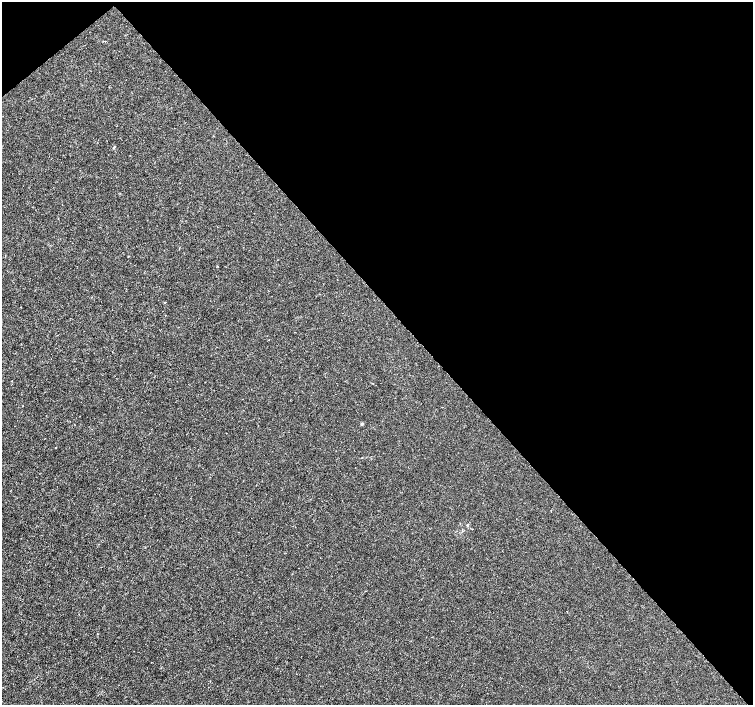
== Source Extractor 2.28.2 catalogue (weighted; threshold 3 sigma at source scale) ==
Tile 3 of 4 x 4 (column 3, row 1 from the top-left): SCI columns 3008-4509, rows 4424-5828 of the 6011 x 5972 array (HDU 1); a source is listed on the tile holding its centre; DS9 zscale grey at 2 x 2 block average (1 PNG px = mean of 2 x 2 image px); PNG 755 x 707 px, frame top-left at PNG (2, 2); no overlay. Shown black and unused: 44% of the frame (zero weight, under 3 of 4 exposures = <1% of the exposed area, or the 3 px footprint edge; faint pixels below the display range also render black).
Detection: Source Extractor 2.28.2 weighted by HDU 2 'WHT'; one run over the whole footprint, this tile lists its part. Background -3.32e-04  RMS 0.0012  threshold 0.00538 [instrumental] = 3 sigma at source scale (4.5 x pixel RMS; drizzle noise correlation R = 1.50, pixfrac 1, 0.0396/0.0396 arcsec/px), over >= 5 px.
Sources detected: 3; all 3 listed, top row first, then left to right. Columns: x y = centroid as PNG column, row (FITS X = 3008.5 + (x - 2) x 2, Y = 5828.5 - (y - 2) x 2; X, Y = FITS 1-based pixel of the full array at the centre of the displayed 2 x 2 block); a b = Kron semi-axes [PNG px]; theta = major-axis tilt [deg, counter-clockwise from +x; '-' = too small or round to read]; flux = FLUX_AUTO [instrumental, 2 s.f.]
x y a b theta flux
114 147 3 2 - 0.18
362 424 3 3 - 0.35
97 634 2 2 - 0.1